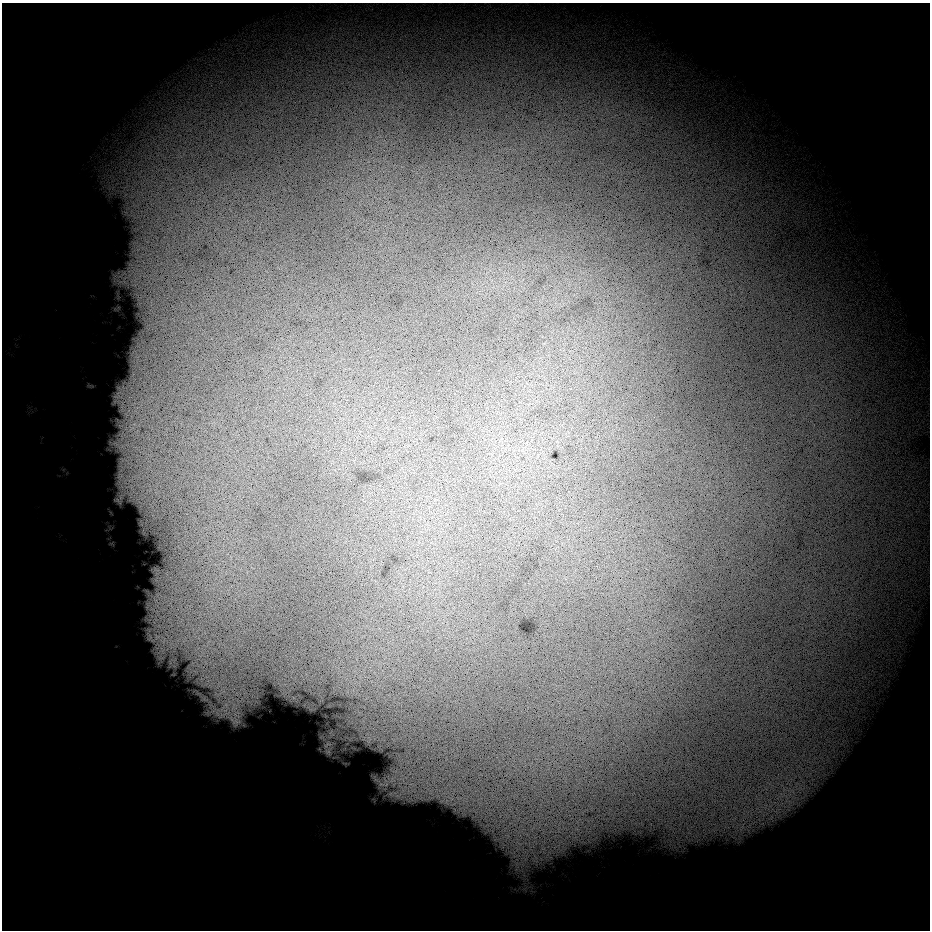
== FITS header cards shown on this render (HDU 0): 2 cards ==
NAXIS1  =                  928 / Length of data axis 1
NAXIS2  =                  928 / Length of data axis 2

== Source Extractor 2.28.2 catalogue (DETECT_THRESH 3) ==
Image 928 x 928 px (HDU 0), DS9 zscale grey, 1 PNG px = 1 image px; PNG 932 x 932 px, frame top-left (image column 1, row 928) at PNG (2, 3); no overlay
Background 7990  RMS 3700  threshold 11200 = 3 sigma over >= 5 px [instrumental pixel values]
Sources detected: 8; all 8 listed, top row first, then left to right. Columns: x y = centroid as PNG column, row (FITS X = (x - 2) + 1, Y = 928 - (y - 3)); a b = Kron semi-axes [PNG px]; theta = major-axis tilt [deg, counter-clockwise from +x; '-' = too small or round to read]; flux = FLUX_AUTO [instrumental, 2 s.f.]
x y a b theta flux
116 396 20 5 -2 1.6e+06
122 406 15 4 85 1.3e+06
132 428 14 4 40 1.6e+06
115 443 18 8 -28 2.4e+06
223 709 49 27 2 1.8e+07
328 752 16 13 73 2.7e+06
345 763 9 3 -13 4.8e+05
381 784 14 6 -5 1.6e+06